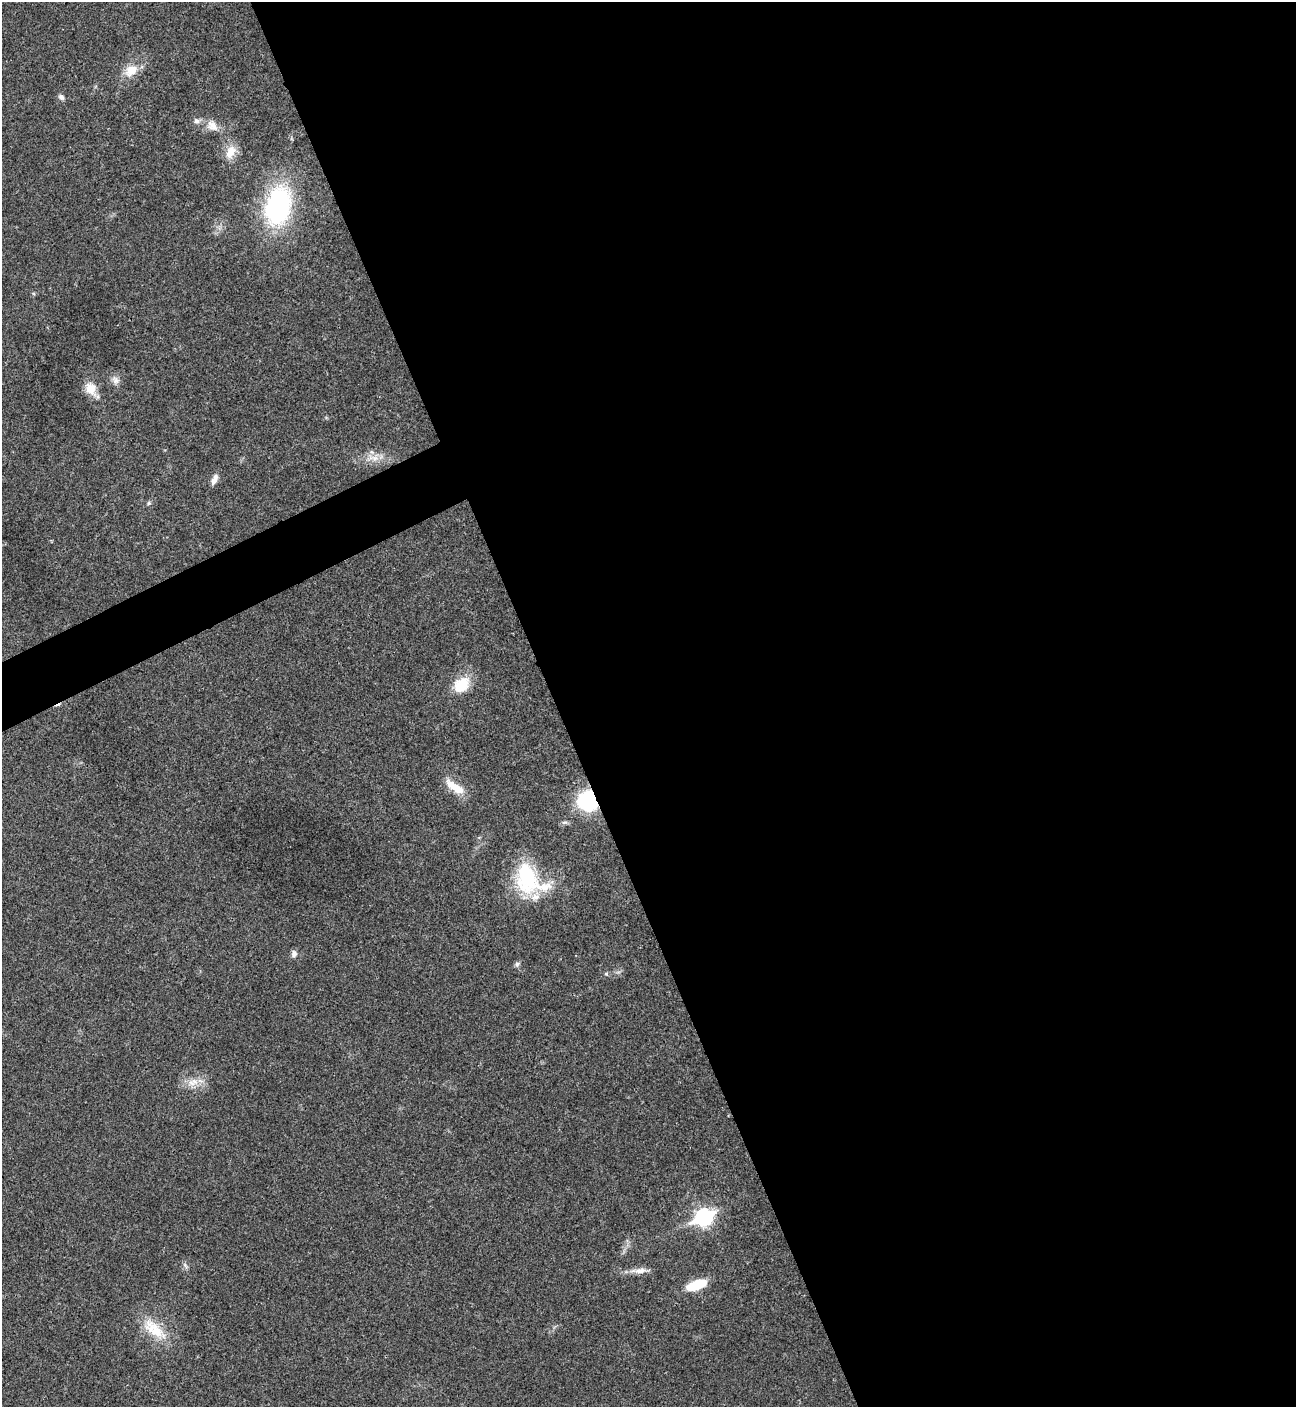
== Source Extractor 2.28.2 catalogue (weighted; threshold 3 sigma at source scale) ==
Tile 8 of 4 x 4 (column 4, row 2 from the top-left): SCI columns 4168-5461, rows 2813-4217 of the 5616 x 5626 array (HDU 1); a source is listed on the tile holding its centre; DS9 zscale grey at full resolution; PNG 1298 x 1409 px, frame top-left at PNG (2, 2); no overlay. Shown black and unused: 59% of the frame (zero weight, under 3 of 4 exposures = <1% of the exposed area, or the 3 px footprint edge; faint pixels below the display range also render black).
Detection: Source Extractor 2.28.2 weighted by HDU 2 'WHT'; one run over the whole footprint, this tile lists its part. Background 0.0202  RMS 0.004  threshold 0.0181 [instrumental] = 3 sigma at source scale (4.5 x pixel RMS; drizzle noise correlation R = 1.50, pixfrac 1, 0.05/0.05 arcsec/px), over >= 5 px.
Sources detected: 23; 1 inside a brighter listed object's ellipse — not listed separately; the other 22 listed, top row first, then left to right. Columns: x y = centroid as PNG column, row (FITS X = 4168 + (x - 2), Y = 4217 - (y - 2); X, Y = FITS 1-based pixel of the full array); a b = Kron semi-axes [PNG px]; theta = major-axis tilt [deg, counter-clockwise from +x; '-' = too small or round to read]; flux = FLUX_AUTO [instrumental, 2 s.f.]
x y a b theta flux
131 70 19 14 34 6.3
61 97 7 6 - 1.3
196 121 8 7 - 1.4
212 126 17 12 -49 4.1
230 152 19 12 66 5.2
278 206 30 19 76 73
116 380 11 8 -68 2
91 389 13 12 - 6.1
374 458 9 8 - 2.8
214 480 13 6 65 2.3
149 503 5 5 - 0.62
461 685 20 14 43 11
455 787 28 10 -33 6.8
588 801 14 13 - 45
527 878 42 27 -72 29
294 954 9 7 88 1.6
517 964 7 5 74 0.9
193 1082 17 9 12 4.5
704 1217 9 7 26 110
640 1271 21 7 6 3.1
696 1285 17 7 20 17
154 1329 35 17 -41 12
Overlapping masked pixels (flux is a lower limit): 1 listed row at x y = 588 801
Unlisted compact peaks at least as high as the median listed source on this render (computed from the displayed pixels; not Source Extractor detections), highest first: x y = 606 974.